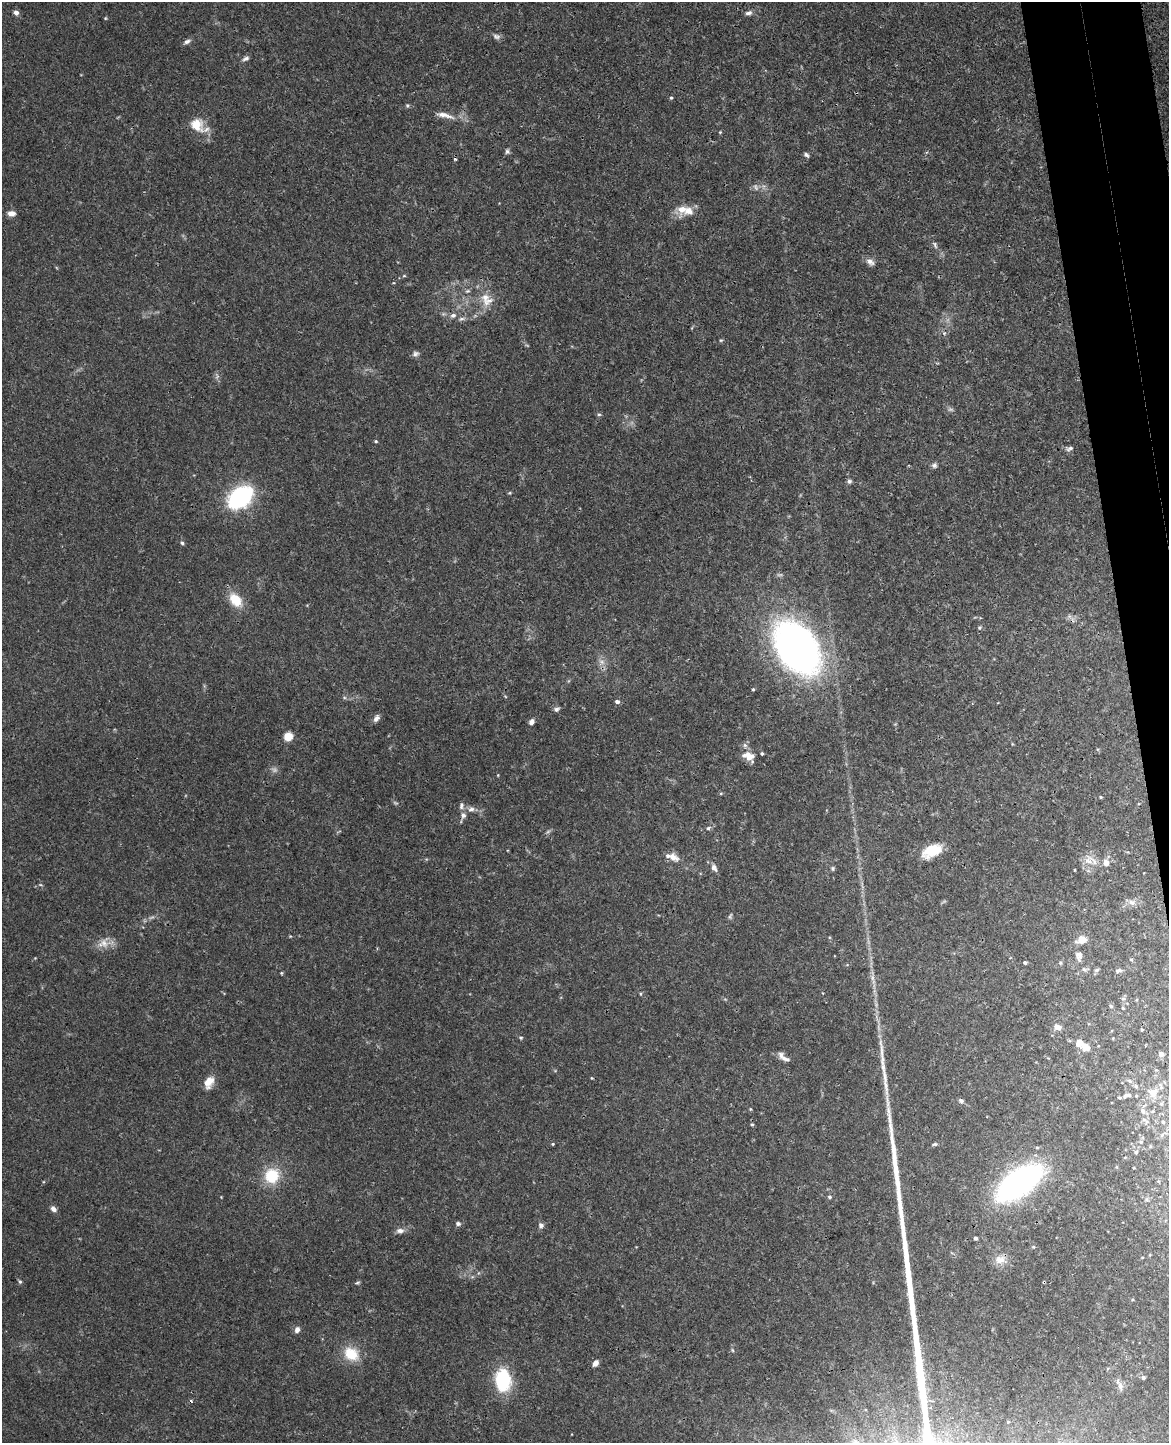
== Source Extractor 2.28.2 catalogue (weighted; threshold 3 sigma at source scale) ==
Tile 6 of 4 x 3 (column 2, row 2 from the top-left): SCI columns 1224-2390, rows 1587-3027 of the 4782 x 4720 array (HDU 1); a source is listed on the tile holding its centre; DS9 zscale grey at full resolution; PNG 1171 x 1445 px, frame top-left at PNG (2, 2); no overlay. Shown black and unused: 4% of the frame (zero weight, under 3 of 4 exposures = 6% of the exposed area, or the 3 px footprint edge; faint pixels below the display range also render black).
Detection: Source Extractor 2.28.2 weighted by HDU 2 'WHT'; one run over the whole footprint, this tile lists its part. Background 0.043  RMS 0.0031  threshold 0.0138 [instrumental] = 3 sigma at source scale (4.5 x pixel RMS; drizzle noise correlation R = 1.50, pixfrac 1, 0.05/0.05 arcsec/px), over >= 5 px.
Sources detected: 128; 5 too faint to see at this stretch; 2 cosmic-ray / hot-pixel residue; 1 long thin detection or spike segment (spike, bleed or trail) — not listed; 5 inside a brighter listed object's ellipse — not listed separately; the other 115 listed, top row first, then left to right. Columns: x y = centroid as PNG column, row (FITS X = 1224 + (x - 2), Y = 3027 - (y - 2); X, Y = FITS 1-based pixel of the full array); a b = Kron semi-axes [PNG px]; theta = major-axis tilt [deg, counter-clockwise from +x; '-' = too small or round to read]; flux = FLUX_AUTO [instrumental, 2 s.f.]
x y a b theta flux
16 12 6 5 - 1.3
748 13 9 5 12 0.99
105 18 4 4 - 0.3
496 36 11 7 -18 1
187 41 10 5 26 1
246 58 9 5 24 0.87
671 98 5 4 - 0.43
407 106 5 5 - 0.43
445 115 26 7 -14 3.1
197 125 21 16 -46 5.9
720 132 4 3 - 0.29
507 151 7 5 89 0.68
806 155 7 5 -40 0.69
682 209 15 12 76 3.7
11 213 9 6 -1 1.7
935 245 11 4 -68 0.79
870 262 12 7 -40 1.5
404 276 5 3 - 0.31
467 291 7 4 24 0.53
486 299 21 15 -58 5.3
453 315 8 6 14 1.2
461 319 9 5 17 0.82
721 340 5 3 - 0.33
415 354 9 7 19 0.92
599 414 6 4 0 0.4
376 441 5 4 - 0.38
1070 449 10 6 18 0.93
934 465 7 6 - 0.86
849 481 6 6 - 0.71
240 497 25 16 39 36
182 543 5 4 - 0.49
235 600 17 11 -50 6.7
979 628 5 5 - 0.51
797 648 50 34 -56 150
753 689 4 3 - 0.36
617 702 5 4 - 0.92
556 709 7 5 14 0.83
376 718 9 6 52 1.3
531 722 6 5 - 1.3
288 737 5 5 - 8.8
762 754 4 4 - 0.49
749 756 13 8 -26 4.2
1101 797 4 4 - 0.35
461 805 10 6 80 1
471 809 10 7 15 1.4
463 815 9 7 -89 1.3
708 828 6 5 - 0.58
932 851 23 13 25 8
672 857 14 9 -27 2.8
1089 860 13 13 - 3.4
1106 863 7 7 - 2.1
714 868 12 7 -60 1.4
833 868 7 4 85 0.46
1075 870 4 2 - 0.22
1132 902 13 8 -12 2.1
730 916 9 4 67 0.56
1082 940 12 9 20 3.4
103 944 17 11 8 3.3
1079 955 14 9 -89 2
1131 959 5 5 - 0.44
1025 963 4 3 - 0.59
1060 963 5 4 - 0.45
1084 969 6 5 - 0.65
1097 970 8 5 26 0.57
1118 971 9 5 11 0.83
281 973 4 4 - 0.32
640 994 5 3 - 0.32
1123 999 6 5 - 0.52
1111 1006 5 4 - 0.47
1123 1008 4 3 - 0.28
1058 1027 8 6 -25 1.9
1142 1029 3 3 - 0.35
521 1038 5 5 - 0.46
1086 1046 14 10 -37 2.9
1161 1054 5 5 - 2
786 1059 17 6 -18 1.4
592 1078 5 3 - 0.25
1130 1081 8 6 -19 0.86
209 1082 14 9 66 3.6
1136 1086 7 5 -38 0.8
1153 1092 8 7 - 3.8
1124 1097 6 6 - 0.89
961 1101 7 6 - 0.83
1161 1104 6 5 - 0.52
750 1109 5 3 - 0.28
1143 1111 10 7 -53 1.5
1153 1111 5 3 - 0.36
1145 1120 13 5 -41 1.2
1163 1122 5 4 - 0.5
752 1124 5 4 - 0.42
1141 1142 6 5 - 0.64
552 1144 4 3 - 0.31
935 1144 6 4 15 0.49
1136 1152 5 5 - 0.57
1134 1168 4 2 - 0.22
272 1176 18 17 - 9.8
1019 1183 38 18 36 99
830 1197 5 4 - 0.51
1147 1199 7 7 - 0.87
53 1209 7 5 -43 1.4
458 1224 6 5 - 0.77
541 1225 7 6 - 1.1
400 1231 10 6 0 1.5
975 1238 3 3 - 0.78
1033 1247 5 4 - 0.4
1000 1260 14 12 10 3.1
20 1282 6 5 - 0.55
357 1283 6 4 19 0.44
297 1330 8 6 73 1.3
351 1354 21 16 -33 7.4
595 1363 7 5 56 1.6
1143 1378 5 5 - 0.61
503 1380 15 11 -85 26
1120 1386 12 7 -68 1.5
1008 1422 4 3 - 0.3
Overlapping masked pixels (flux is a lower limit): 1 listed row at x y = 1019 1183